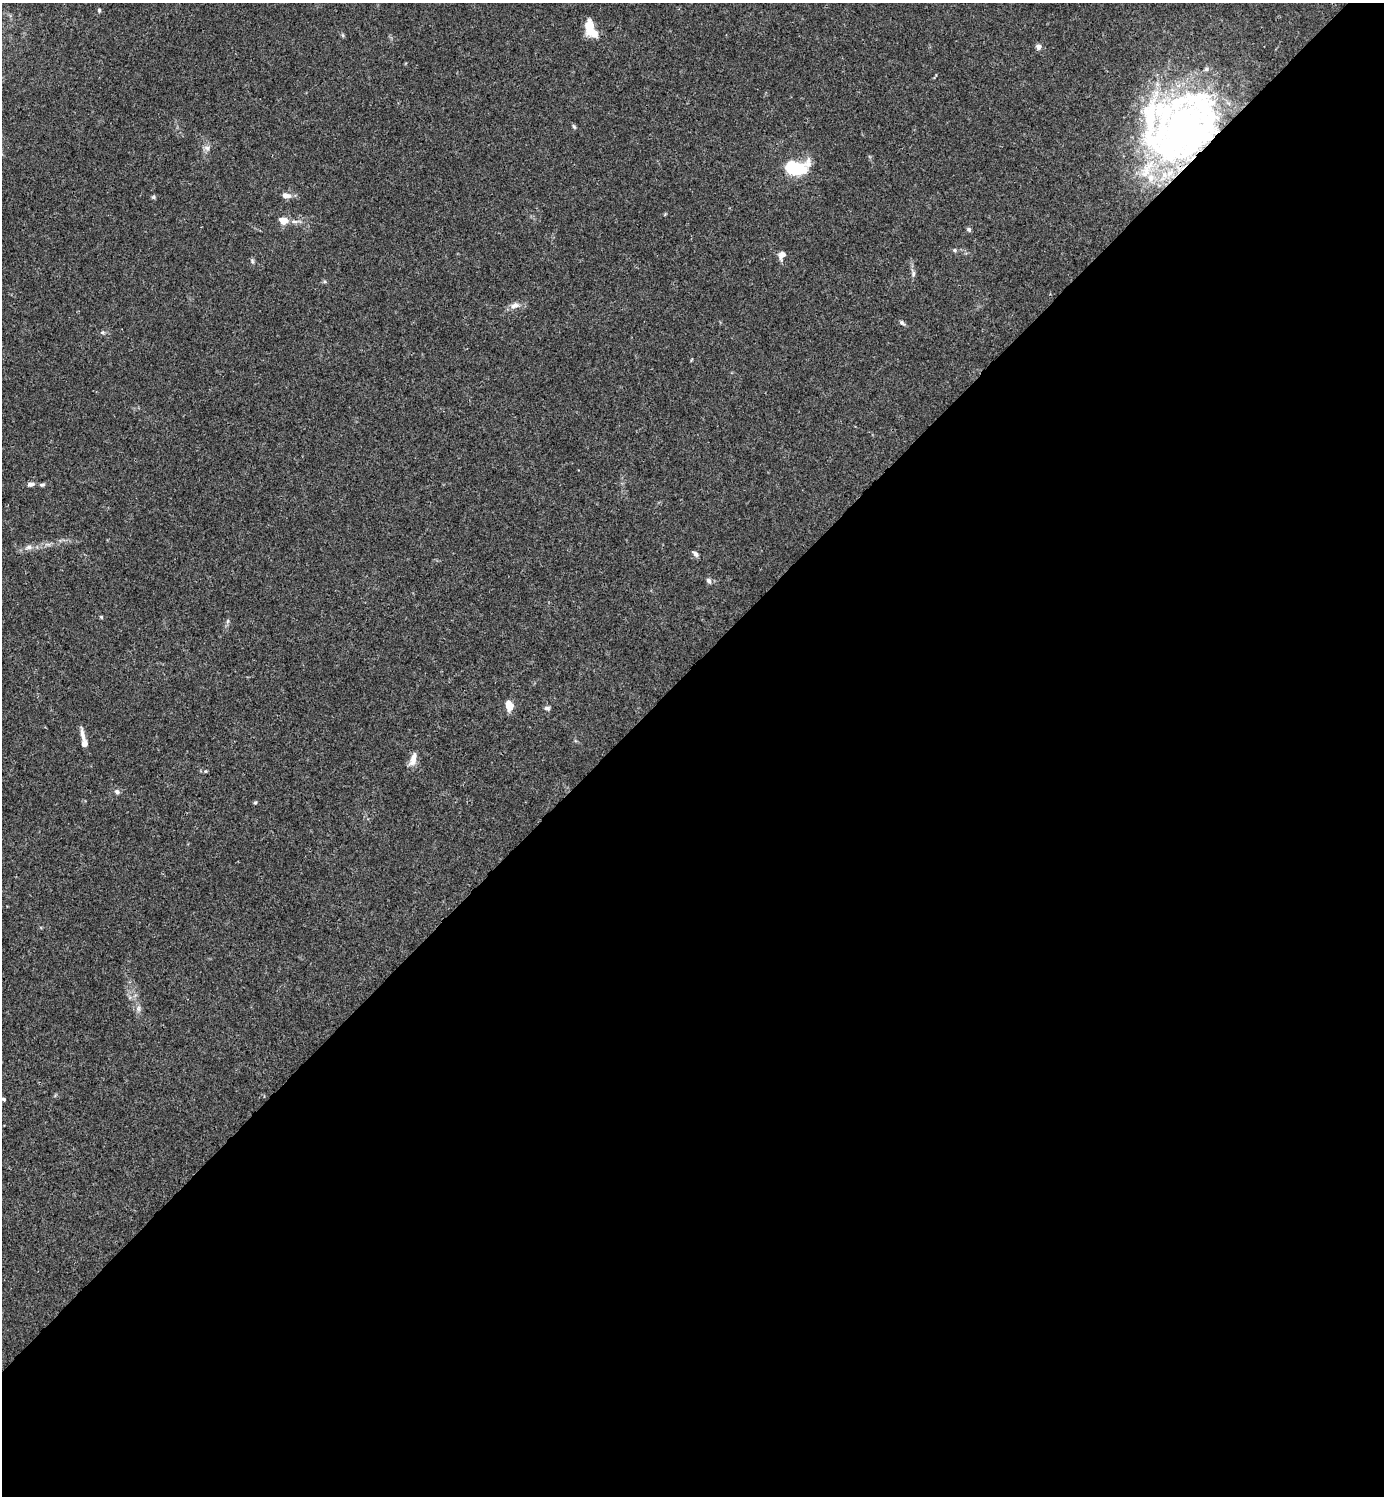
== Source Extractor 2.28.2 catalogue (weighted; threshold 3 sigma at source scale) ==
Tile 15 of 4 x 4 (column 3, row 4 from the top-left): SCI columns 3062-4443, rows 1-1494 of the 5981 x 5982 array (HDU 1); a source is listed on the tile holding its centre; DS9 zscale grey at full resolution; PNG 1386 x 1498 px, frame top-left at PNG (2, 3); no overlay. Shown black and unused: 55% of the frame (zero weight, under 3 of 4 exposures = <1% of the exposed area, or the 3 px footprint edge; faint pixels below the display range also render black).
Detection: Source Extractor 2.28.2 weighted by HDU 2 'WHT'; one run over the whole footprint, this tile lists its part. Background 0.0153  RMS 0.0022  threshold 0.0098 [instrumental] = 3 sigma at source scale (4.5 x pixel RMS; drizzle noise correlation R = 1.50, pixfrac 1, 0.05/0.05 arcsec/px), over >= 5 px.
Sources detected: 45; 4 inside a brighter object's white glare — not listed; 7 inside a brighter listed object's ellipse — not listed separately; the other 34 listed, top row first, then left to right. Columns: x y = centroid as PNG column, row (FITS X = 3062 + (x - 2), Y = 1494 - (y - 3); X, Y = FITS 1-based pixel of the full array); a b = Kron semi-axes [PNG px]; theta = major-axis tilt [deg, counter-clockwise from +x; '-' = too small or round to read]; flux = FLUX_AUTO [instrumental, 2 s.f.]
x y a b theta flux
99 10 6 4 89 0.33
589 26 17 9 85 3.8
1038 47 5 5 - 1.6
1206 69 5 5 - 0.38
574 126 7 4 -62 0.33
1181 127 74 41 -87 51
207 148 8 7 - 0.84
795 168 16 9 2 18
1145 173 13 6 49 1.2
286 195 13 7 -11 1.2
153 197 6 5 - 0.3
283 220 13 9 -20 2
969 229 6 5 - 0.48
955 250 6 5 - 0.36
782 255 10 7 72 1.4
252 261 6 5 - 0.37
913 274 9 4 89 0.56
515 305 14 8 12 1.4
902 323 8 5 -36 0.46
102 332 6 5 - 0.36
31 484 8 5 10 0.9
42 485 7 5 -1 0.43
29 547 8 7 - 0.83
695 554 8 5 -49 0.67
709 580 7 6 - 0.59
101 617 5 4 - 0.26
509 705 10 6 -75 3.2
547 708 7 5 -7 0.54
83 735 20 5 -79 1.5
413 759 16 7 75 2.1
117 792 8 6 -51 0.66
255 802 5 4 - 0.28
138 1008 9 6 89 0.78
4 1099 4 4 - 0.4
Overlapping masked pixels (flux is a lower limit): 1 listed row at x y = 1181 127